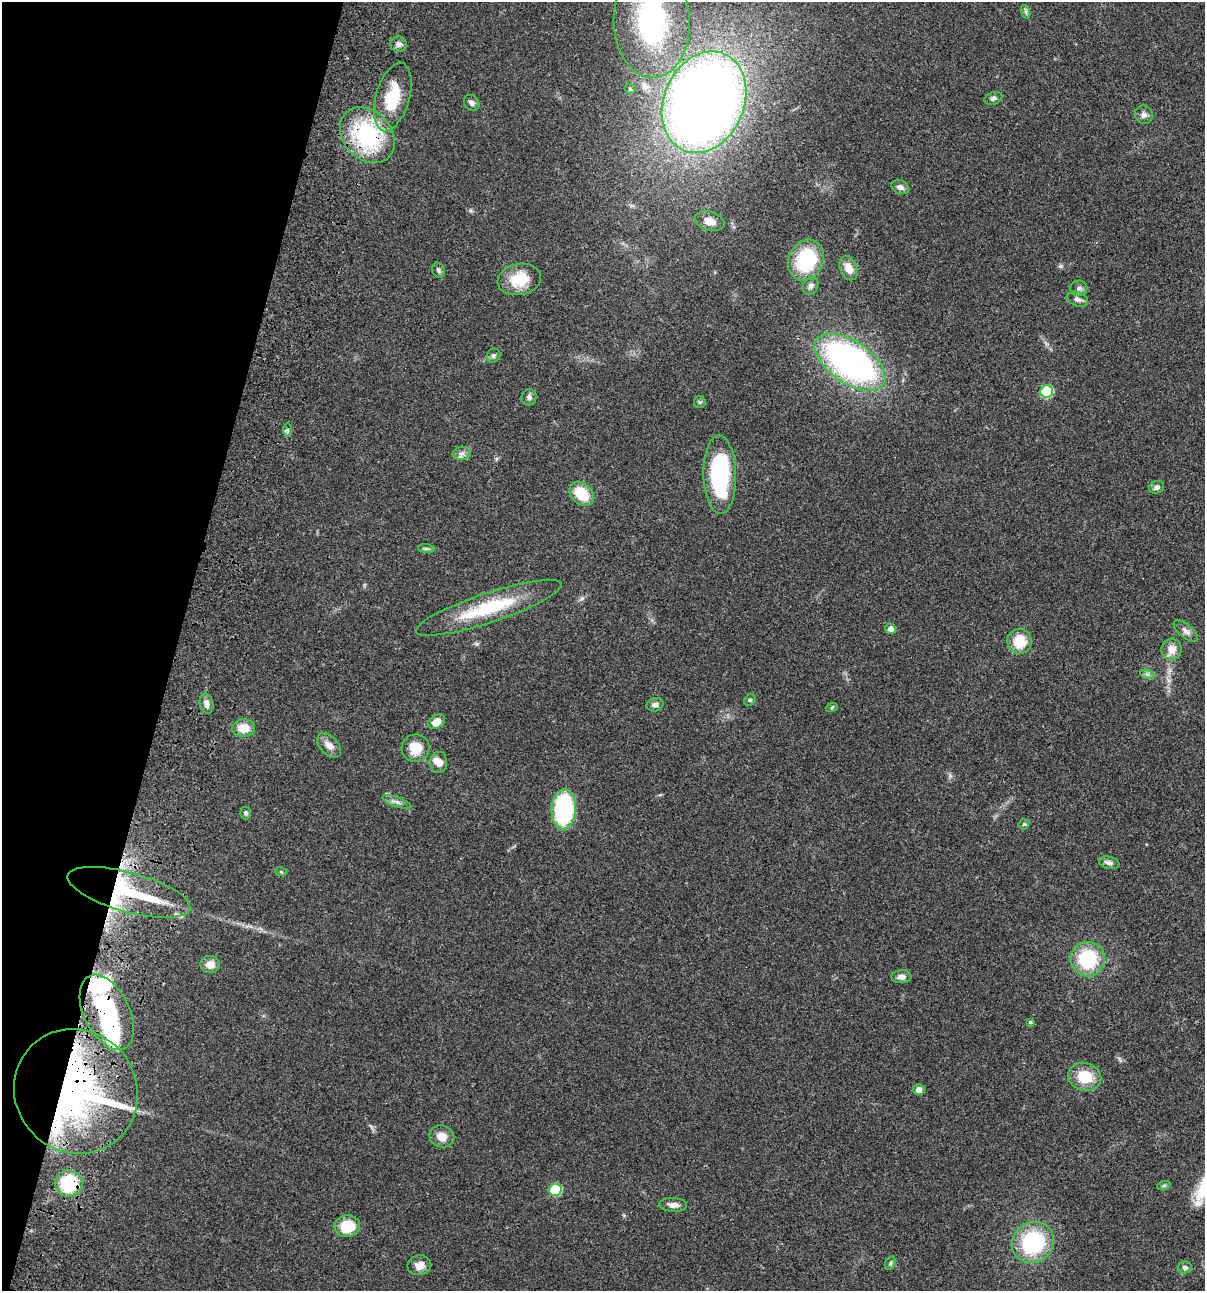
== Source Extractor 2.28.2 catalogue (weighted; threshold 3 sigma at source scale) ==
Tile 9 of 4 x 4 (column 1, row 3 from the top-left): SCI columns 235-1437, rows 1409-2697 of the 5406 x 5391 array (HDU 1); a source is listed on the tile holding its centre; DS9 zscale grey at full resolution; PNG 1207 x 1293 px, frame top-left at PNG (2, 2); each listed source drawn as its Kron ellipse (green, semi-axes under 4 px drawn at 4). Shown black and unused: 15% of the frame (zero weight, under 3 of 4 exposures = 9% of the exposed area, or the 3 px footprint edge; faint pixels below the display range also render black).
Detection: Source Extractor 2.28.2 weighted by HDU 2 'WHT'; one run over the whole footprint, this tile lists its part. Background 0.0472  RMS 0.0053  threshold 0.0239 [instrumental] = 3 sigma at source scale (4.5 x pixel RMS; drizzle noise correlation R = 1.50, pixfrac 1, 0.05/0.05 arcsec/px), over >= 5 px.
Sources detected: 77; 4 inside a brighter object's white glare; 1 cosmic-ray / hot-pixel residue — neither listed nor drawn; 2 inside a brighter listed object's ellipse — not listed separately; the other 70 listed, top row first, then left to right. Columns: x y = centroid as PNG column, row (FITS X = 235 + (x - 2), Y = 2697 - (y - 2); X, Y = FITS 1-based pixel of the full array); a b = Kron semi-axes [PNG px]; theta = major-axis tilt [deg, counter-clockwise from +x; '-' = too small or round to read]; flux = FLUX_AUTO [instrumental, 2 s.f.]
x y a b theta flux
1026 12 7 4 -72 1
652 22 56 38 -88 93
398 44 8 8 - 2.2
630 89 6 4 -47 0.7
393 97 35 17 74 23
993 98 9 6 19 1.3
704 102 52 40 67 630
472 103 8 7 - 1.6
1144 115 9 8 - 2.1
367 135 31 24 -47 51
900 187 9 6 -21 2.1
710 221 15 9 -16 5.2
806 260 21 17 64 33
849 268 12 8 -68 5.9
438 270 8 6 -64 1.2
519 279 22 15 11 14
811 286 9 7 60 1.8
1079 288 8 7 - 1.8
1077 299 11 7 -19 2.1
493 356 7 6 - 1.2
850 362 40 21 -34 170
1047 392 6 6 - 34
529 397 8 7 - 1.7
700 402 6 5 - 0.88
288 430 7 4 -89 0.91
462 454 9 6 3 2
720 475 39 16 -89 57
1157 487 8 6 25 1.8
582 494 14 10 -44 14
426 549 8 4 -8 1
489 608 76 15 18 33
891 629 5 5 - 2.5
1186 631 15 6 -40 2.4
1019 641 12 12 - 13
1172 649 11 10 - 5.3
1147 674 7 4 -18 1.2
750 700 6 5 - 0.87
206 704 10 6 -78 2.5
655 705 8 6 13 1.7
832 707 6 4 19 0.6
437 722 9 6 33 5
244 728 11 9 1 7.7
329 745 15 9 -47 4
415 748 14 13 - 10
439 763 11 8 84 3.8
397 802 15 4 -19 2.2
564 809 20 12 87 62
246 813 6 5 - 1.1
1024 824 5 5 - 0.76
1109 863 10 6 -13 1.8
281 872 6 3 -19 0.58
129 892 63 19 -15 61
1088 959 17 17 - 29
210 964 9 8 - 4.7
901 977 10 6 1 2.3
107 1012 40 22 -64 48
1030 1022 3 3 - 0.65
1085 1077 17 14 -14 14
919 1090 5 5 - 3.4
76 1091 64 60 -50 210
442 1136 13 10 -21 5.3
69 1183 13 13 - 28
1164 1185 7 4 19 0.77
555 1190 6 6 - 30
673 1205 14 7 -3 2.8
347 1226 13 11 4 14
1033 1242 22 20 38 42
890 1263 7 5 60 0.93
419 1265 12 10 10 4
1185 1267 7 6 - 1.5
Overlapping masked pixels (flux is a lower limit): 5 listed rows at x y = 367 135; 129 892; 107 1012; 76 1091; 69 1183
Isophote crosses this tile's border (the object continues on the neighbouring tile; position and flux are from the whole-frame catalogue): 1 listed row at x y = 652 22